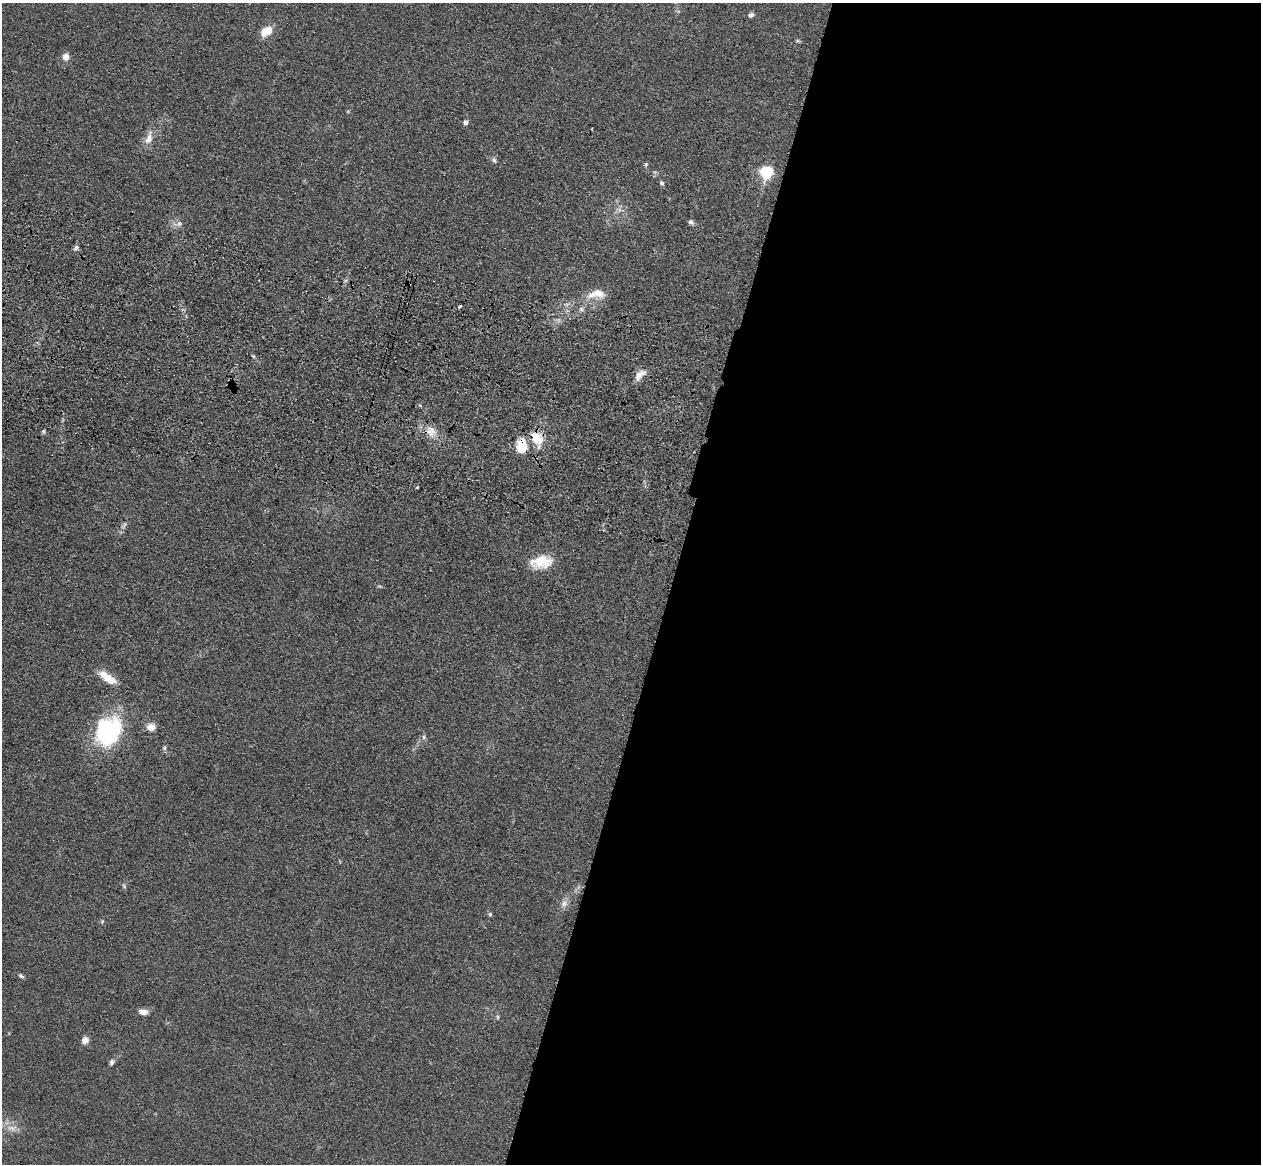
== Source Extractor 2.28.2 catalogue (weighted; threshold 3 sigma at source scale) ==
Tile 12 of 4 x 4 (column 4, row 3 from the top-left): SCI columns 3813-5071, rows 1524-2685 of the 5109 x 5248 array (HDU 1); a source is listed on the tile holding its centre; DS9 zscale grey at full resolution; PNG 1263 x 1166 px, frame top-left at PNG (2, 3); no overlay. Shown black and unused: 47% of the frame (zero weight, under 3 of 4 exposures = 6% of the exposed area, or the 3 px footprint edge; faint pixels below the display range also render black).
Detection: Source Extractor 2.28.2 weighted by HDU 2 'WHT'; one run over the whole footprint, this tile lists its part. Background 0.0611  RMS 0.0075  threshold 0.0338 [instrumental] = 3 sigma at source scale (4.5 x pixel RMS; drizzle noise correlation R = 1.50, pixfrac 1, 0.05/0.05 arcsec/px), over >= 5 px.
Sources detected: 44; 1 too faint to see at this stretch — not listed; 2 inside a brighter listed object's ellipse — not listed separately; the other 41 listed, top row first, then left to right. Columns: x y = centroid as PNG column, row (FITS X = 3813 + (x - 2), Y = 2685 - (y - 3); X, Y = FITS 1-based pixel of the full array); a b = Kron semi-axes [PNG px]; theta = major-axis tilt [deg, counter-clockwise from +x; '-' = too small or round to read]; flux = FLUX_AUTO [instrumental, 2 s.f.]
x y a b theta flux
751 15 6 5 - 2.4
267 31 13 8 35 13
798 41 6 4 -18 0.99
66 56 7 6 - 5.9
466 122 4 4 - 3.8
149 138 20 9 75 7.4
494 160 8 5 -74 1.9
646 164 6 5 - 1.2
767 172 6 6 - 110
662 183 6 5 - 1.6
691 222 7 5 -33 2.1
179 224 10 7 26 3.1
76 248 7 6 - 1.8
596 294 27 12 9 13
459 306 3 3 - 2.4
581 309 6 6 - 1.9
253 356 5 4 - 0.9
640 375 16 8 44 6.4
431 430 18 7 -38 8
43 431 6 4 -73 1.3
537 438 23 15 -56 17
522 446 20 14 87 15
417 487 3 3 - 2.9
124 525 11 4 63 2.3
541 562 28 16 8 19
379 586 5 4 - 0.89
106 677 22 10 -39 11
151 727 9 8 - 5.9
108 733 33 25 71 81
424 737 6 6 - 1.7
164 748 7 5 -90 1.4
124 886 7 4 -46 1.2
564 904 11 9 70 4
490 914 6 5 - 1.2
102 921 5 4 - 0.9
21 976 7 4 -36 1.6
143 1012 9 6 -12 5.6
498 1017 6 4 -89 1
85 1040 5 5 - 13
112 1062 9 5 63 2.1
12 1128 16 7 0 6.3
Overlapping masked pixels (flux is a lower limit): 2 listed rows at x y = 537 438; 522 446